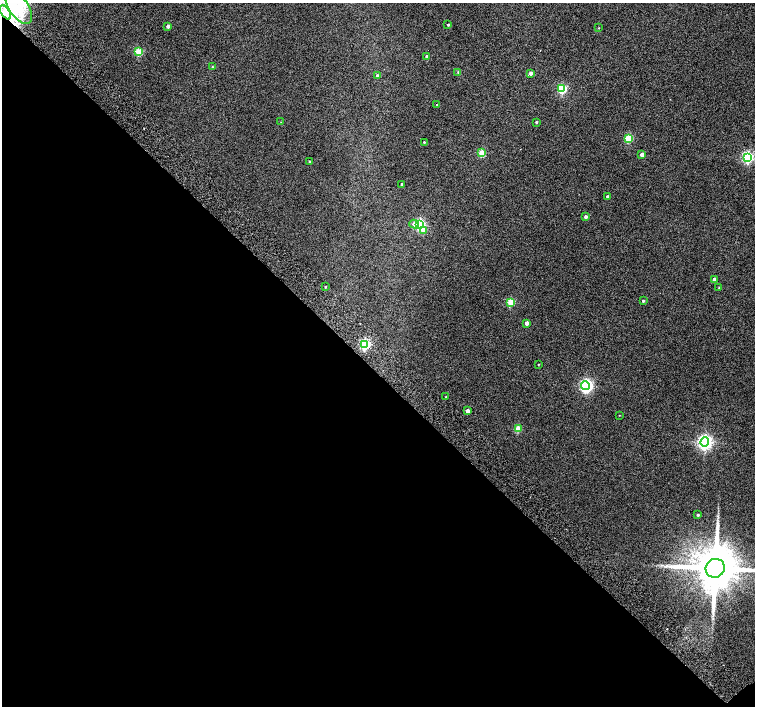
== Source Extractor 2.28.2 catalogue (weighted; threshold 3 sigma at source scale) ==
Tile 14 of 4 x 4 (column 2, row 4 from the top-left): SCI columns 1557-3062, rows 264-1671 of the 6118 x 6093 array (HDU 1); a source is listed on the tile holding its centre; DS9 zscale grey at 2 x 2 block average (1 PNG px = mean of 2 x 2 image px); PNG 757 x 708 px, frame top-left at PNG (2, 3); each listed source drawn as its Kron ellipse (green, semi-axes under 4 px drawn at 4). Shown black and unused: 48% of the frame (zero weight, under 2 of 3 exposures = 3% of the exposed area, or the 3 px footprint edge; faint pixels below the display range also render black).
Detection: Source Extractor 2.28.2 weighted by HDU 2 'WHT'; one run over the whole footprint, this tile lists its part. Background 0.0626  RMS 0.052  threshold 0.234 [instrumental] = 3 sigma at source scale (4.5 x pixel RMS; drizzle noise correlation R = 1.50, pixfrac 1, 0.0396/0.0396 arcsec/px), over >= 5 px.
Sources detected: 47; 2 inside a brighter object's white glare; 1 cosmic-ray / hot-pixel residue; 1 long thin detection or spike segment (spike, bleed or trail) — neither listed nor drawn; the other 43 listed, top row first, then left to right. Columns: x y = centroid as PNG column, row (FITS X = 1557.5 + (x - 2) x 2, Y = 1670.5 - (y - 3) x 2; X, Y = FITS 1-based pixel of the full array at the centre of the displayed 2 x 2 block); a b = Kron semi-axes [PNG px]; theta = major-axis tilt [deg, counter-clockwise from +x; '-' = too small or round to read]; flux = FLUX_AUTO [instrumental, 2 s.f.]
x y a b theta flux
19 7 19 9 -57 400
6 12 8 3 -57 52
448 25 2 2 - 14
168 26 2 2 - 48
599 28 2 2 - 5.9
139 52 3 3 - 490
427 57 2 2 - 30
212 67 2 2 - 8.2
458 72 3 2 - 9.6
531 73 3 2 - 42
377 75 3 2 - 19
562 89 3 3 - 810
437 105 2 2 - 7.2
281 122 2 2 - 4.3
536 122 3 2 - 13
629 138 3 3 - 490
424 142 2 2 - 10
482 153 3 3 - 380
642 154 3 2 - 71
748 157 4 3 - 1600
309 162 2 2 - 11
402 184 2 2 - 16
607 196 2 2 - 16
586 217 3 3 - 39
414 224 5 4 - 40
420 225 4 3 - 1200
424 231 4 3 - 100
714 279 2 2 - 46
325 287 2 2 - 9.3
719 288 3 2 - 8.1
643 301 2 2 - 14
511 302 3 3 - 460
527 323 3 3 - 44
365 344 3 3 - 1200
539 364 3 2 - 5.6
585 386 4 3 - 1500
446 397 2 2 - 8.6
467 411 3 2 - 67
619 415 2 2 - 3.9
518 429 3 3 - 310
705 442 4 4 - 3400
698 515 2 2 - 15
715 568 10 9 - 68000
Isophote crosses this tile's border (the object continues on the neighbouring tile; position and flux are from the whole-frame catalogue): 2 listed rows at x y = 19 7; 715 568